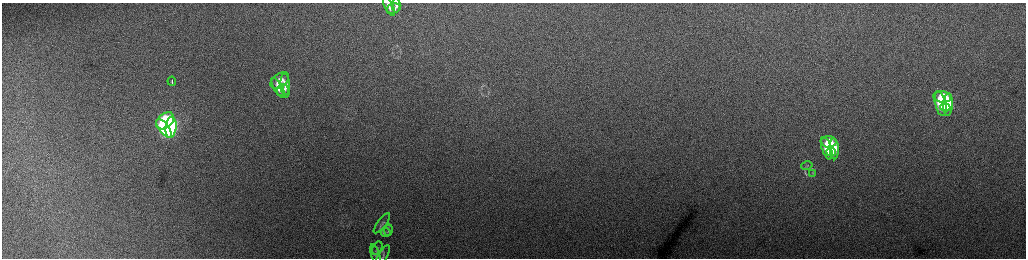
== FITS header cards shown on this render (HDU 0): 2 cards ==
NAXIS1  =                 2048 /fastest changing axis
NAXIS2  =                  512 /next to fastest changing axis

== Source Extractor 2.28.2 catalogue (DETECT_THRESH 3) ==
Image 2048 x 512 px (HDU 0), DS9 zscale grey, zoomed out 1/2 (1 PNG px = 2 x 2 image px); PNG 1028 x 260 px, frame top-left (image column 1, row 511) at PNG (2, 3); each listed source drawn as its Kron ellipse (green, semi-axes under 4 px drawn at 4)
Background 168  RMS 1.8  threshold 5.37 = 3 sigma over >= 5 px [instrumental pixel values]
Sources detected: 28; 1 cannot appear on this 1/2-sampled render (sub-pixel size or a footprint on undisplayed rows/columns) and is neither listed nor drawn; the other 27 listed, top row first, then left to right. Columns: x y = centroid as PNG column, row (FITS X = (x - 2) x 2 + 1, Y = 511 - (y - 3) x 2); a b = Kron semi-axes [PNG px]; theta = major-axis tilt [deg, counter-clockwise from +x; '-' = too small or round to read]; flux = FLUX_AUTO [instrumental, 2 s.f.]
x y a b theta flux
396 5 7 4 -90 1200
389 6 10 3 -62 1900
394 8 7 5 15 1400
280 80 10 6 37 3400
172 81 4 1 - 1100
285 86 12 4 -85 2500
278 88 11 4 -60 2500
283 90 6 6 - 1600
942 97 9 5 -9 14000
941 104 12 5 -77 16000
948 104 11 5 88 12000
945 107 5 4 - 5800
165 121 10 7 40 61000
171 127 11 5 83 54000
164 128 11 5 -53 55000
828 142 8 5 -4 7500
827 148 11 5 -73 8600
834 149 10 4 -87 6400
831 152 4 3 - 2700
807 166 6 2 15 370
813 173 3 2 - 200
382 223 12 4 53 950
388 230 6 3 75 490
386 232 5 3 - 450
377 248 7 4 60 820
376 255 11 4 -73 890
383 256 12 4 61 880
At the frame edge (FLAGS 8, measured only in part): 2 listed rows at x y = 376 255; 383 256
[1 sub-pixel or undisplayed-footprint detection neither listed nor drawn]